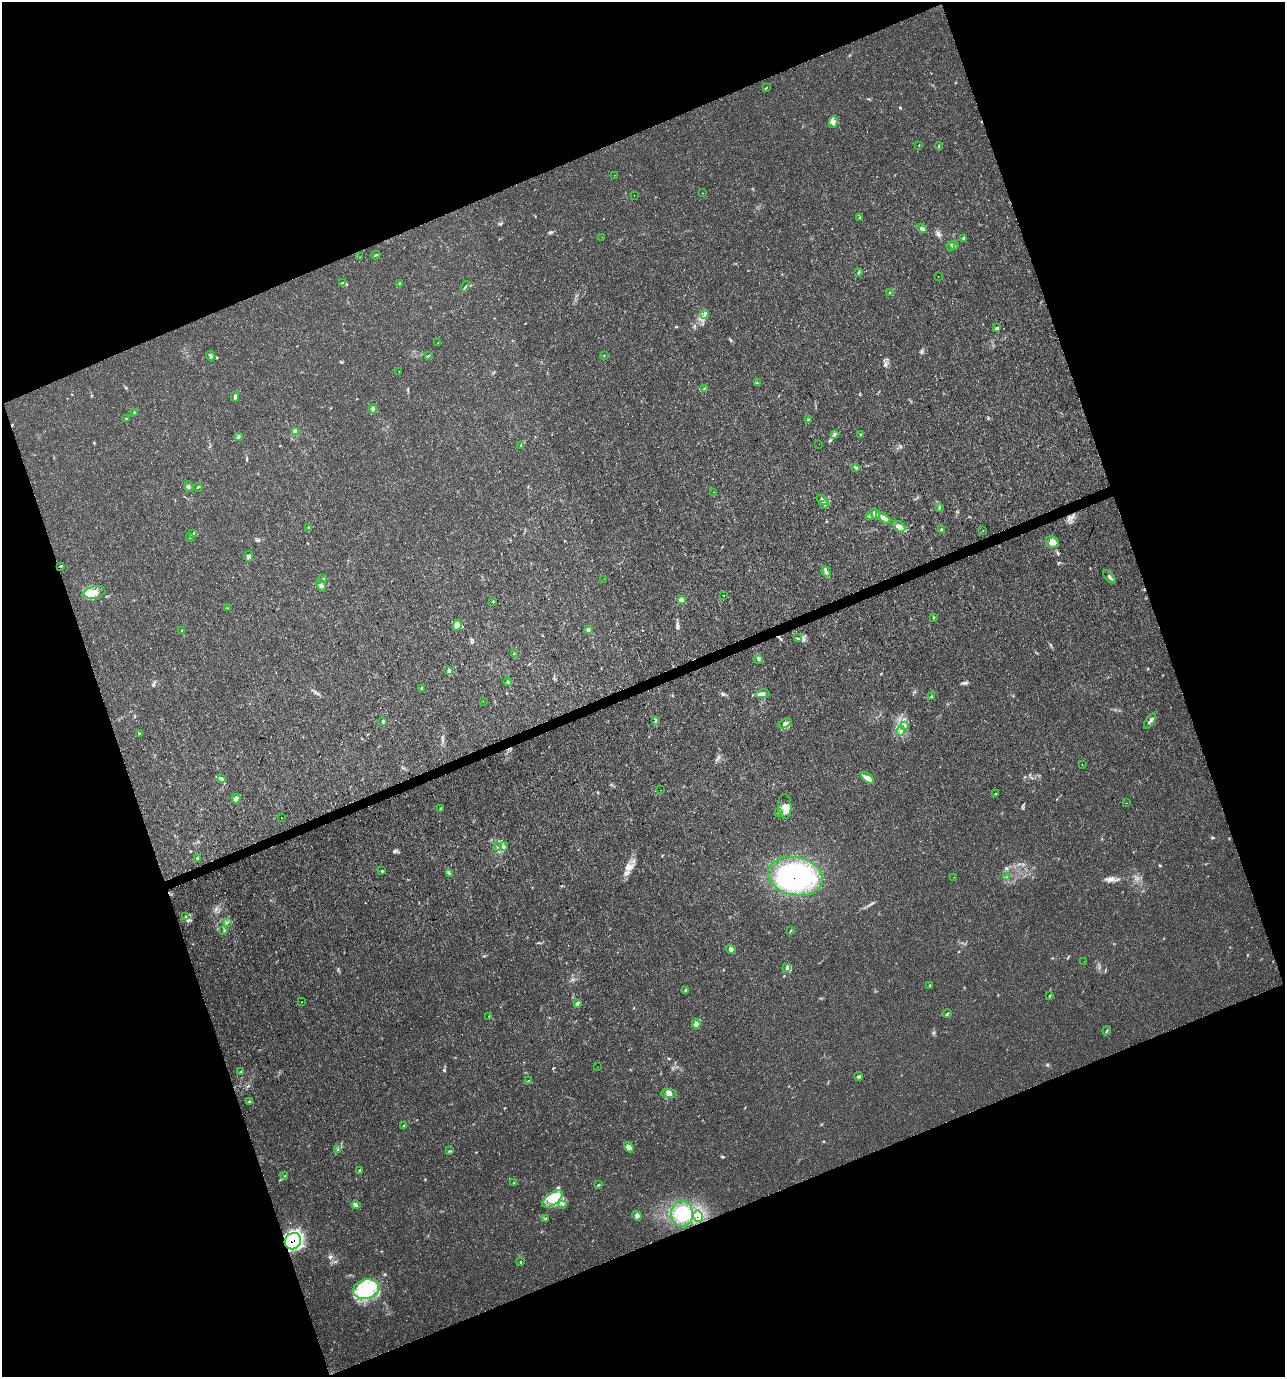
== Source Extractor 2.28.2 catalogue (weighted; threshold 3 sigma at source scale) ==
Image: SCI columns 135-5265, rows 3-5499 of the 5348 x 5507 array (HDU 1 of 3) = the unmasked area's bounding box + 8 px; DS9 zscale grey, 4 x 4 block average (1 PNG px = mean of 4 x 4 image px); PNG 1287 x 1379 px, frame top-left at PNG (2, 2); each listed source drawn as its Kron ellipse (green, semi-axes under 4 px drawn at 4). Shown black and unused: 41% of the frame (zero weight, under 3 of 4 exposures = <1% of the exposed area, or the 3 px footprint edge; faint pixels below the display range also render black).
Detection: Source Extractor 2.28.2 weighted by HDU 2 'WHT'. Background 0.0058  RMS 0.0019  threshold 0.00852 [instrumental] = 3 sigma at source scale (4.5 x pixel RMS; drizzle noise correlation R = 1.50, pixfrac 1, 0.0396/0.0396 arcsec/px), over >= 5 px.
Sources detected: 166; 2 inside a brighter object's white glare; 2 cosmic-ray / hot-pixel residue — neither listed nor drawn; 1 coinciding with a brighter row at this scale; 12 inside a brighter listed object's ellipse — not listed separately; the other 149 listed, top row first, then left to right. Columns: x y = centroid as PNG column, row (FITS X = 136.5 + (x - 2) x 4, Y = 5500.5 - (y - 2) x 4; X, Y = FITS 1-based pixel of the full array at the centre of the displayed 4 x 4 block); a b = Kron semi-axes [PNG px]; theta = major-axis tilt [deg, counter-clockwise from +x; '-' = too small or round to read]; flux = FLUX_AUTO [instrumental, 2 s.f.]
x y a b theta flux
766 88 3 2 - 0.63
833 122 6 4 79 4.1
919 145 2 2 - 0.5
939 146 4 2 - 0.87
614 175 2 2 - 0.34
702 193 2 2 - 0.55
634 195 2 2 - 0.42
860 217 2 2 - 0.53
922 228 6 2 -28 2.5
602 237 2 2 - 0.15
964 239 4 3 - 1.9
954 245 4 2 - 1.5
951 246 3 2 - 0.97
376 255 4 2 - 1.2
360 257 2 2 - 0.23
859 272 2 2 - 0.78
938 276 2 2 - 1
343 283 3 2 - 0.85
400 283 4 2 - 1
465 286 5 2 - 1.2
890 292 2 2 - 0.78
705 314 3 2 - 1.6
996 328 3 2 - 1
438 343 2 2 - 0.38
604 355 2 2 - 0.53
210 356 5 3 - 2.2
428 356 3 2 - 0.7
399 371 2 2 - 0.54
757 383 2 2 - 0.56
704 389 3 2 - 0.84
235 397 5 3 - 2.6
373 409 4 2 - 1.6
134 413 3 2 - 0.81
126 419 2 2 - 0.57
808 420 4 2 - 1.1
295 431 3 3 - 9.6
835 435 4 2 - 1.7
860 435 3 2 - 0.95
238 437 4 2 - 1.4
819 444 2 2 - 0.23
521 445 4 2 - 1.2
856 468 4 3 - 1.6
189 487 5 3 - 2.1
198 487 4 2 - 1.4
713 492 2 2 - 1.7
822 500 6 3 -39 2.9
825 505 4 2 - 1.4
939 508 2 2 - 0.88
875 514 6 4 -63 4.4
869 517 2 2 - 0.9
883 518 9 3 -36 4.7
899 526 7 5 -31 5.6
309 527 2 2 - 0.41
941 530 3 3 - 1.4
983 530 2 2 - 0.26
193 534 3 2 - 0.97
190 537 2 2 - 0.84
1052 542 6 5 - 6.6
248 556 5 3 - 3.2
61 566 3 2 - 0.89
826 571 5 3 - 3.1
1109 577 8 2 -48 2.2
323 579 2 2 - 0.81
604 579 2 2 - 0.34
321 585 6 4 -71 4.8
94 592 11 6 11 12
724 596 2 2 - 0.42
681 600 4 3 - 4.7
493 601 2 2 - 0.68
228 608 2 2 - 0.37
933 617 2 2 - 0.78
457 625 6 3 63 3.7
588 630 3 2 - 2.1
182 631 3 2 - 0.63
797 638 2 2 - 0.73
514 654 3 2 - 0.93
759 659 2 2 - 0.57
449 671 4 3 - 2.2
508 682 4 2 - 1.5
422 688 3 2 - 0.84
762 694 7 4 7 4.3
931 697 3 3 - 1.4
483 701 2 2 - 0.35
383 721 4 2 - 1.3
656 721 2 2 - 0.64
1150 721 8 2 54 3.5
785 723 7 3 25 3.3
904 726 3 2 - 1.3
901 731 5 2 - 1.9
140 733 2 2 - 0.41
1082 764 2 2 - 0.23
222 778 2 2 - 0.64
868 778 8 4 -42 4.9
661 790 2 2 - 0.51
995 794 3 2 - 0.73
236 799 5 3 - 4.5
1126 803 2 2 - 0.24
785 807 12 6 -87 8.6
441 808 3 2 - 0.96
778 813 2 2 - 0.56
282 818 2 2 - 0.65
504 846 4 3 - 2
497 847 2 2 - 0.64
198 858 3 2 - 1.4
381 871 4 2 - 0.81
449 874 3 2 - 1.3
796 876 28 19 -13 130
954 877 2 2 - 0.16
1007 877 2 2 - 0.46
186 917 4 2 - 1.6
227 922 2 2 - 0.69
791 930 3 2 - 0.79
224 931 2 2 - 0.47
731 949 6 4 -35 3.1
1084 961 2 2 - 0.21
787 968 3 3 - 1.8
930 985 2 2 - 0.65
685 990 3 2 - 1.1
1049 996 3 2 - 0.91
301 1002 2 2 - 0.46
577 1004 3 2 - 1.6
947 1014 4 2 - 1.2
489 1016 2 2 - 0.48
696 1024 5 3 - 7
1107 1031 4 2 - 1.4
598 1066 2 2 - 0.19
241 1071 3 2 - 0.92
859 1076 4 2 - 1.5
528 1081 2 2 - 0.59
669 1093 7 4 -3 4.7
249 1101 3 2 - 1.1
403 1126 3 2 - 1
629 1147 6 4 -54 4.6
338 1150 3 2 - 0.81
449 1151 2 2 - 0.69
359 1171 4 2 - 1.4
285 1176 2 2 - 0.51
514 1182 2 2 - 0.43
598 1185 2 2 - 0.7
552 1199 12 6 36 17
562 1204 3 3 - 1.6
356 1205 4 3 - 3
682 1214 13 11 -87 33
637 1216 5 3 - 3.4
698 1216 6 5 - 13
546 1218 2 2 - 0.72
293 1241 8 7 - 140
520 1261 2 2 - 0.31
366 1289 13 9 11 33
Overlapping masked pixels (flux is a lower limit): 3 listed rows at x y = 796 876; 698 1216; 293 1241
Diffuse or blended objects may show on this block-average render without a row.